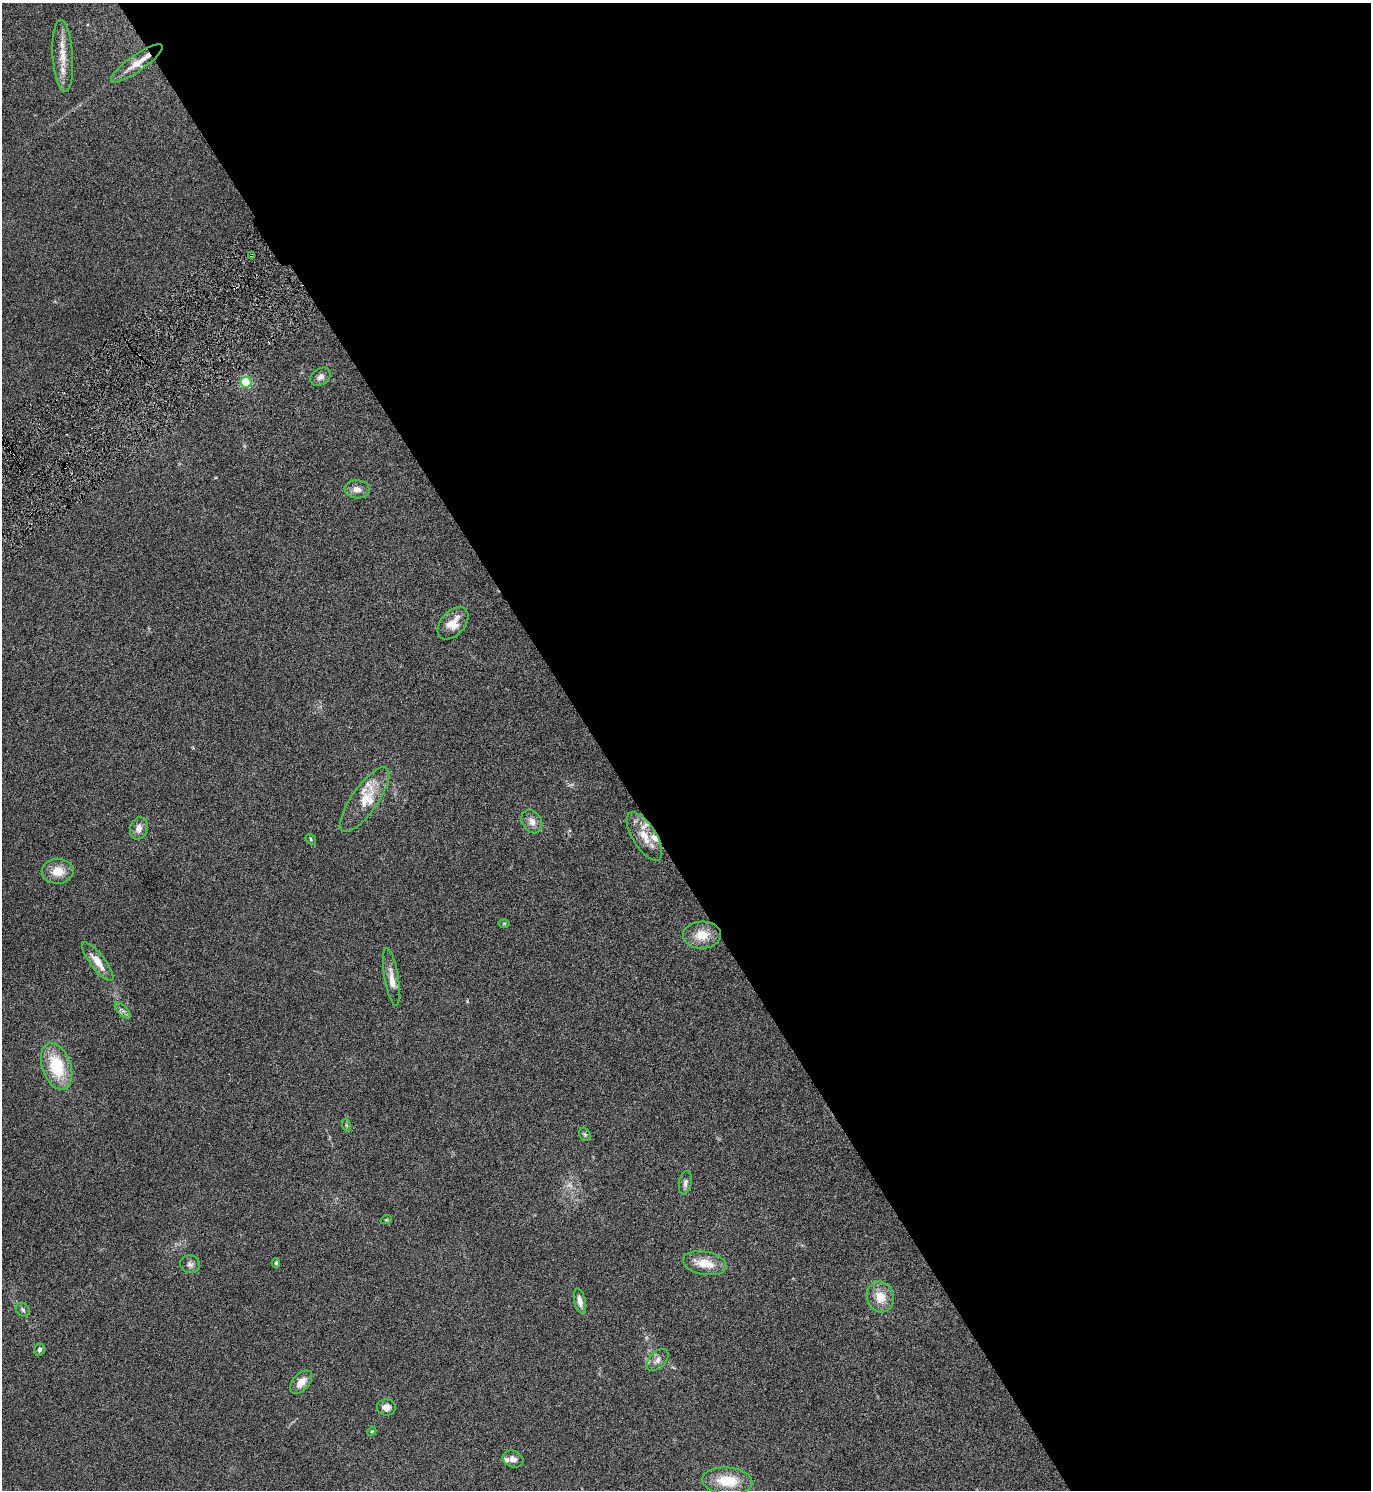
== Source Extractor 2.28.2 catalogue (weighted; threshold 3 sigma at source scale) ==
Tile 8 of 4 x 4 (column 4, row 2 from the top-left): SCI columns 4272-5640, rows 2983-4470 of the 5945 x 5961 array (HDU 1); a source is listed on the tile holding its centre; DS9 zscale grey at full resolution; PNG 1373 x 1492 px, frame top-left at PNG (2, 3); each listed source drawn as its Kron ellipse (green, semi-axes under 4 px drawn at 4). Shown black and unused: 57% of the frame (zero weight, under 3 of 6 exposures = <1% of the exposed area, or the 3 px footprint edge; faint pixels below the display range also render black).
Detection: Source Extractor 2.28.2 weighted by HDU 2 'WHT'; one run over the whole footprint, this tile lists its part. Background 0.0303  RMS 0.0036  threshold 0.0148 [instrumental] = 3 sigma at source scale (4.09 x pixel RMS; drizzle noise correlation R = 1.36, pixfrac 0.8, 0.05/0.05 arcsec/px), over >= 5 px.
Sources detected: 45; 1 too faint to see at this stretch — neither listed nor drawn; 8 inside a brighter listed object's ellipse — not listed separately; the other 36 listed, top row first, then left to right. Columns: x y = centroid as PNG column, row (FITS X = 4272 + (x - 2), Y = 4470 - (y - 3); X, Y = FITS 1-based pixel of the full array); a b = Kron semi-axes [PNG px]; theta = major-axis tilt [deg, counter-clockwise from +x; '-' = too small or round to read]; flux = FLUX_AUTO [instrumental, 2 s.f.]
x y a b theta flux
63 56 36 10 -86 6
137 63 31 8 35 4.6
252 255 3 3 - 0.95
320 377 11 8 33 1.6
246 382 5 5 - 31
357 489 12 9 -4 2.2
453 623 19 12 49 5.1
365 800 39 13 55 7.6
532 822 12 9 -56 2.5
139 828 11 8 74 2.3
644 836 27 11 -58 5.6
311 839 6 4 -51 0.43
58 871 16 12 1 5
504 923 6 4 1 0.31
702 935 19 13 3 6.3
98 962 24 7 -52 4.6
391 977 29 7 -80 3.1
123 1011 10 5 -44 0.98
56 1066 24 14 -71 15
346 1125 6 4 -71 0.44
585 1135 7 5 -55 0.55
685 1183 12 6 78 1.1
386 1220 6 3 18 0.29
276 1263 4 4 - 0.47
705 1263 22 11 -11 5.9
190 1264 10 9 - 1.2
880 1297 15 13 -76 5.2
580 1301 13 5 -76 2.2
23 1310 7 6 - 0.77
39 1350 6 5 - 0.93
658 1360 13 8 46 1.8
301 1382 14 8 49 3.3
386 1407 9 8 - 2.1
372 1431 5 3 - 0.3
513 1459 10 8 -20 1.7
727 1481 25 13 -5 9.7
Overlapping masked pixels (flux is a lower limit): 1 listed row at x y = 252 255